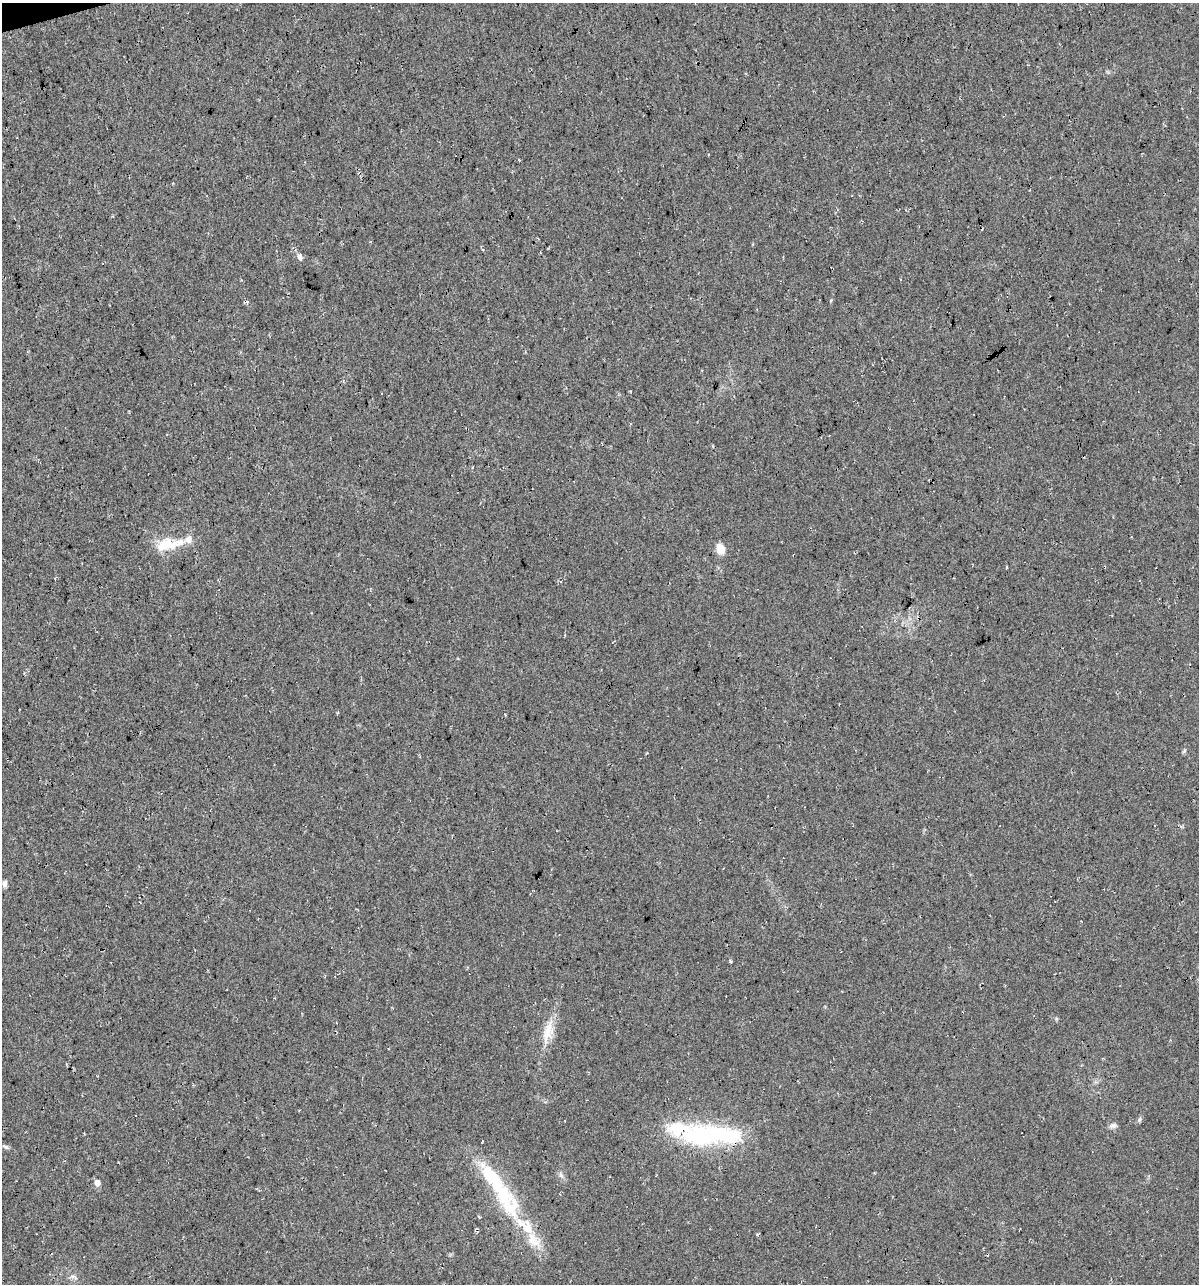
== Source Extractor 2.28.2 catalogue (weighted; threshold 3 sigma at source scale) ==
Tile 11 of 4 x 4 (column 3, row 3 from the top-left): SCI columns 2439-3635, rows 1283-2564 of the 4927 x 5129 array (HDU 1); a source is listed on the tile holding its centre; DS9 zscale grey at full resolution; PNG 1201 x 1286 px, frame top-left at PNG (2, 3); no overlay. Shown black and unused: <1% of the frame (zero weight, under 3 of 4 exposures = <1% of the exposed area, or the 3 px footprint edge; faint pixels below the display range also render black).
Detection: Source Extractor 2.28.2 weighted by HDU 2 'WHT'; one run over the whole footprint, this tile lists its part. Background 0.0217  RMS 0.008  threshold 0.0359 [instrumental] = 3 sigma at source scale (4.5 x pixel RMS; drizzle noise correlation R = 1.50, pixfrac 1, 0.0396/0.0396 arcsec/px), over >= 5 px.
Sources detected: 27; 3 inside a brighter object's white glare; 1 cosmic-ray / hot-pixel residue — not listed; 6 inside a brighter listed object's ellipse — not listed separately; the other 17 listed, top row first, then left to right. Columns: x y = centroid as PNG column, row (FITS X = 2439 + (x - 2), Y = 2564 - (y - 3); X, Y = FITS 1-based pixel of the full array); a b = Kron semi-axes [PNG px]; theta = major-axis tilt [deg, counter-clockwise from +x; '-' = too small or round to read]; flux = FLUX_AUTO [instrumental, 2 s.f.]
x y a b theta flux
300 256 9 6 -78 2.7
901 279 3 2 - 0.63
166 545 34 16 11 20
720 549 12 9 -65 9.3
1184 751 6 4 47 1.1
5 884 8 5 85 2.9
730 961 4 3 - 0.9
548 1032 31 11 77 16
1139 1120 7 5 72 1.5
1113 1126 10 7 3 2.7
711 1135 75 22 -1 98
5 1146 9 5 -26 1.7
561 1175 10 4 -60 2.1
97 1183 5 5 - 7.5
504 1195 71 23 -61 71
757 1234 4 3 - 1
73 1277 10 4 -21 2.2
Overlapping masked pixels (flux is a lower limit): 1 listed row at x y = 711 1135